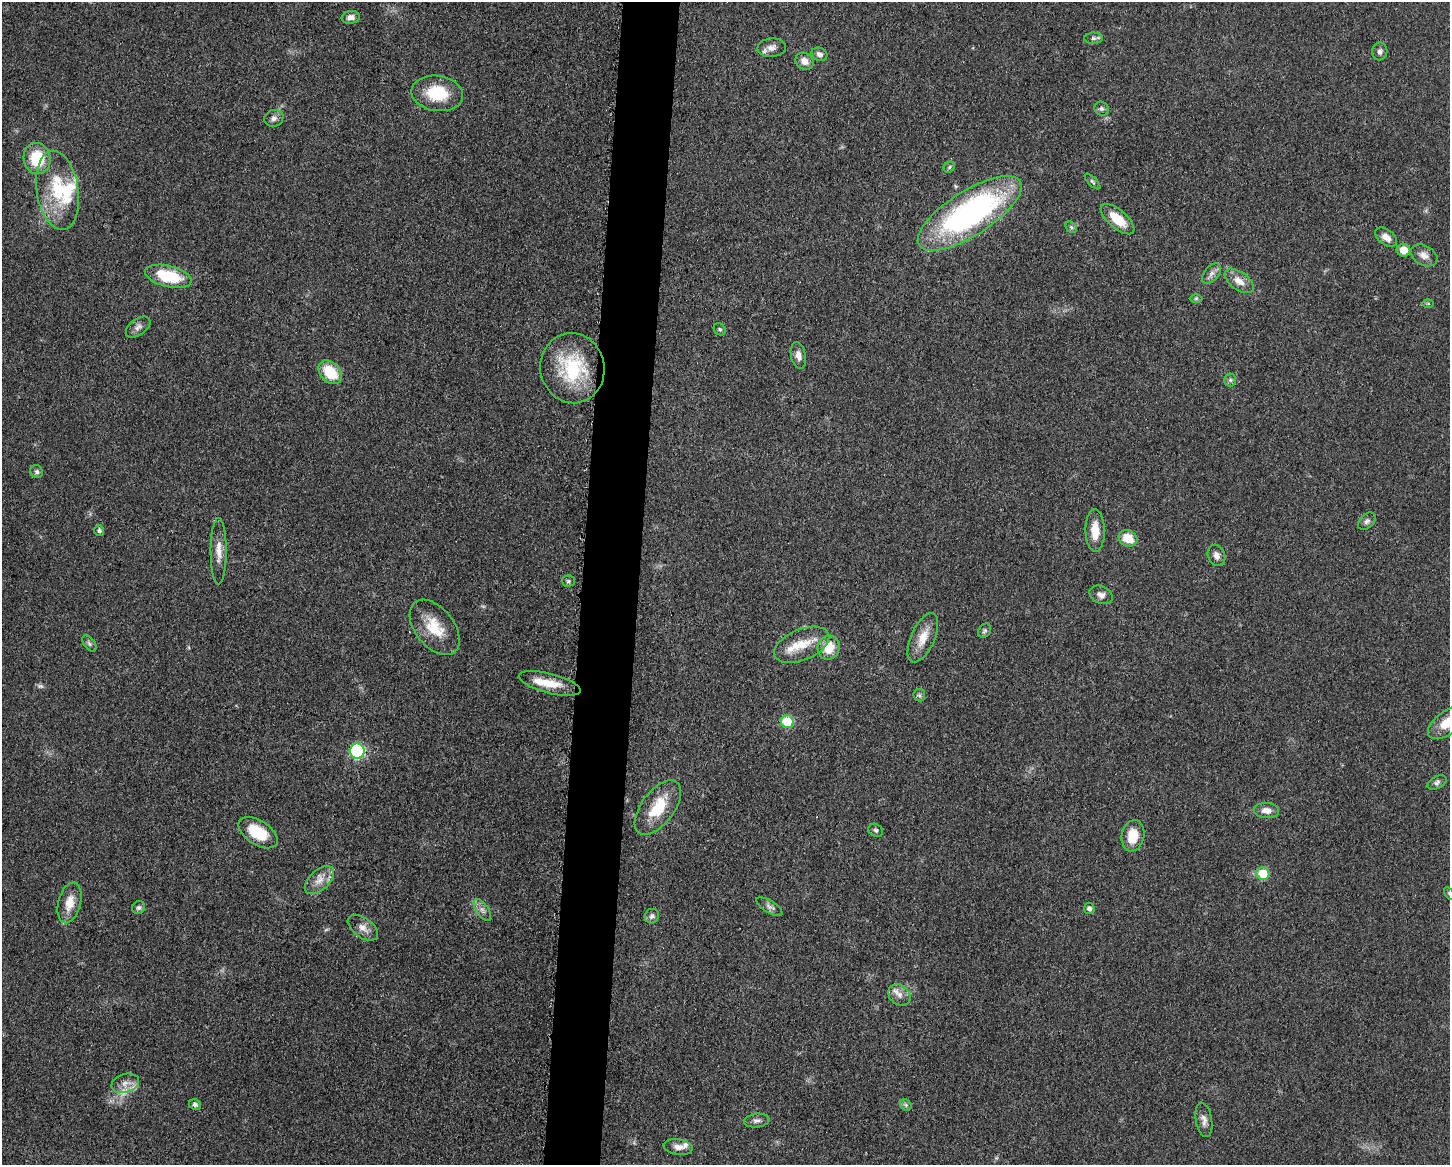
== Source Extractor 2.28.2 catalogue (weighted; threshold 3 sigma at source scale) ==
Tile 8 of 3 x 4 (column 2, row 3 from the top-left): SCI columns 1677-3124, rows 1167-2329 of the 4680 x 4657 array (HDU 1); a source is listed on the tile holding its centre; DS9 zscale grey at full resolution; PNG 1452 x 1167 px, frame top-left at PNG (2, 2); each listed source drawn as its Kron ellipse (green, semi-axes under 4 px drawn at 4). Shown black and unused: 4% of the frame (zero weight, under 3 of 5 exposures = <1% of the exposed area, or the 3 px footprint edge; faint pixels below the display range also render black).
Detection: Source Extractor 2.28.2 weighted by HDU 2 'WHT'; one run over the whole footprint, this tile lists its part. Background 0.0608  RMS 0.0057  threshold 0.0255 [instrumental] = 3 sigma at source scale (4.5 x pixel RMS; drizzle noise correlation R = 1.50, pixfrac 1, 0.05/0.05 arcsec/px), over >= 5 px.
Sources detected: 83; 3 too faint to see at this stretch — neither listed nor drawn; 7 inside a brighter listed object's ellipse — not listed separately; the other 73 listed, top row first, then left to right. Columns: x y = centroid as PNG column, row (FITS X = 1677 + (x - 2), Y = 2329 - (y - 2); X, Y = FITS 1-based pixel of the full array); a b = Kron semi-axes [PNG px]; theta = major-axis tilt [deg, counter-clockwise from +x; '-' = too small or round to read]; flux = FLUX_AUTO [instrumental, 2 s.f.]
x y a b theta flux
351 17 9 6 5 3
1094 38 9 5 2 1.4
772 48 14 9 4 4
1380 51 9 7 81 2.1
819 54 8 6 -26 2.2
805 61 9 8 - 4.6
437 93 26 17 -8 22
1102 109 7 6 - 1.5
274 118 10 8 20 2.3
37 158 15 13 -79 21
949 167 6 5 - 0.95
1092 181 10 4 -45 1.1
58 190 40 21 -81 30
970 213 60 22 32 160
1118 219 20 9 -41 13
1071 227 6 5 - 1.1
1386 237 12 7 -39 4.2
1404 250 7 6 - 7.7
1424 255 14 9 -28 4.2
1211 274 12 7 48 2.6
168 276 24 10 -14 28
1239 281 17 9 -36 5.8
1196 298 6 4 1 0.77
1428 303 6 4 0 0.66
138 327 14 8 36 2.9
720 329 7 5 -42 1
798 356 13 7 -79 3.9
572 368 35 32 -81 41
330 372 13 9 -47 19
1230 380 6 6 - 1.3
37 472 7 6 - 1.3
1367 521 10 6 44 1.9
99 531 5 5 - 1.2
1095 531 21 9 -89 9.9
1128 538 10 8 -27 9.8
219 551 33 8 90 6.8
1216 555 11 8 -72 3.1
568 581 6 5 - 1.2
1101 595 12 8 -27 3.2
435 627 32 19 -51 17
985 631 7 6 - 1.2
923 638 26 12 66 10
89 644 9 5 -53 1.4
802 645 29 15 23 14
829 647 12 11 - 11
550 683 32 10 -15 11
919 695 6 6 - 1.2
787 722 6 6 - 22
1448 722 23 12 37 13
357 751 7 7 - 67
1437 782 10 6 28 1.7
658 808 32 16 53 19
1266 810 12 7 -2 4.3
876 830 7 6 - 1.3
258 833 22 12 -33 18
1133 836 16 11 78 12
1263 874 6 6 - 15
319 880 17 10 44 6
1449 893 7 4 -59 0.86
69 903 21 11 76 8.9
769 907 15 6 -32 2.3
139 908 7 6 - 1.3
1089 909 5 5 - 2
482 910 13 6 -56 2.6
652 916 7 7 - 1.7
363 928 17 9 -37 4.7
899 995 12 9 -38 4.1
125 1083 14 9 17 4.2
195 1105 6 5 - 1.6
906 1105 6 5 - 1.1
1204 1120 17 8 -80 3.5
757 1121 13 7 6 2.4
678 1147 14 7 -10 4
Isophote crosses this tile's border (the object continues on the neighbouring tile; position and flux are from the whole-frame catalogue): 2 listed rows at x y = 1448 722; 1449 893